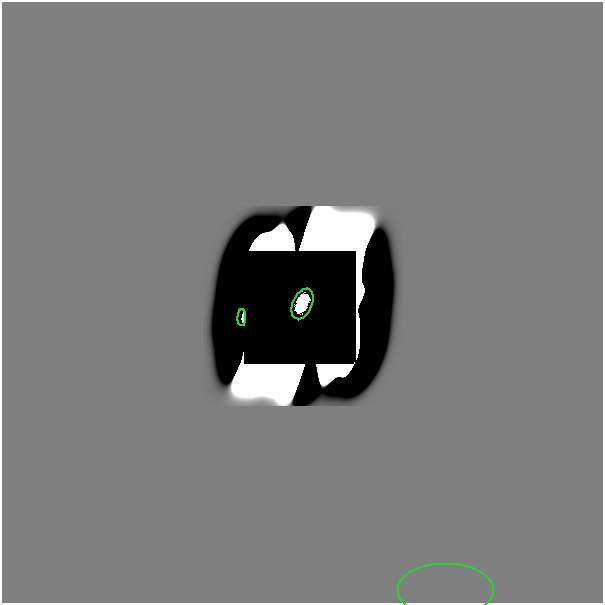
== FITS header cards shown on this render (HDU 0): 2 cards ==
NAXIS1  =                  601
NAXIS2  =                  601

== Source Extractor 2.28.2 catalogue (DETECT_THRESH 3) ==
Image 601 x 601 px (HDU 0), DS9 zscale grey, 1 PNG px = 1 image px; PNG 605 x 605 px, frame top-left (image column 1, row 601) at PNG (2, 2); each listed source drawn as its Kron ellipse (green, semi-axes under 4 px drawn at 4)
Background -1.40e-45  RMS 1.3e-39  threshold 3.99e-39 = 3 sigma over >= 5 px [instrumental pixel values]
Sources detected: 10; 7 with non-positive FLUX_AUTO (blend fragments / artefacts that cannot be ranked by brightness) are neither listed nor drawn; the other 3 listed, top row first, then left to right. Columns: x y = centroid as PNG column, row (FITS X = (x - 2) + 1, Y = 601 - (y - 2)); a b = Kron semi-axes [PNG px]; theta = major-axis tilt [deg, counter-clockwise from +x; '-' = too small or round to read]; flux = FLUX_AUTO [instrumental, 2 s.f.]
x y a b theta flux
302 304 16 9 65 6.9e+00
242 318 8 2 89 2.6e-10
446 591 48 27 0 3.8e-14
At the frame edge (FLAGS 8, measured only in part): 1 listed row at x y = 446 591
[7 non-positive-flux detections neither listed nor drawn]